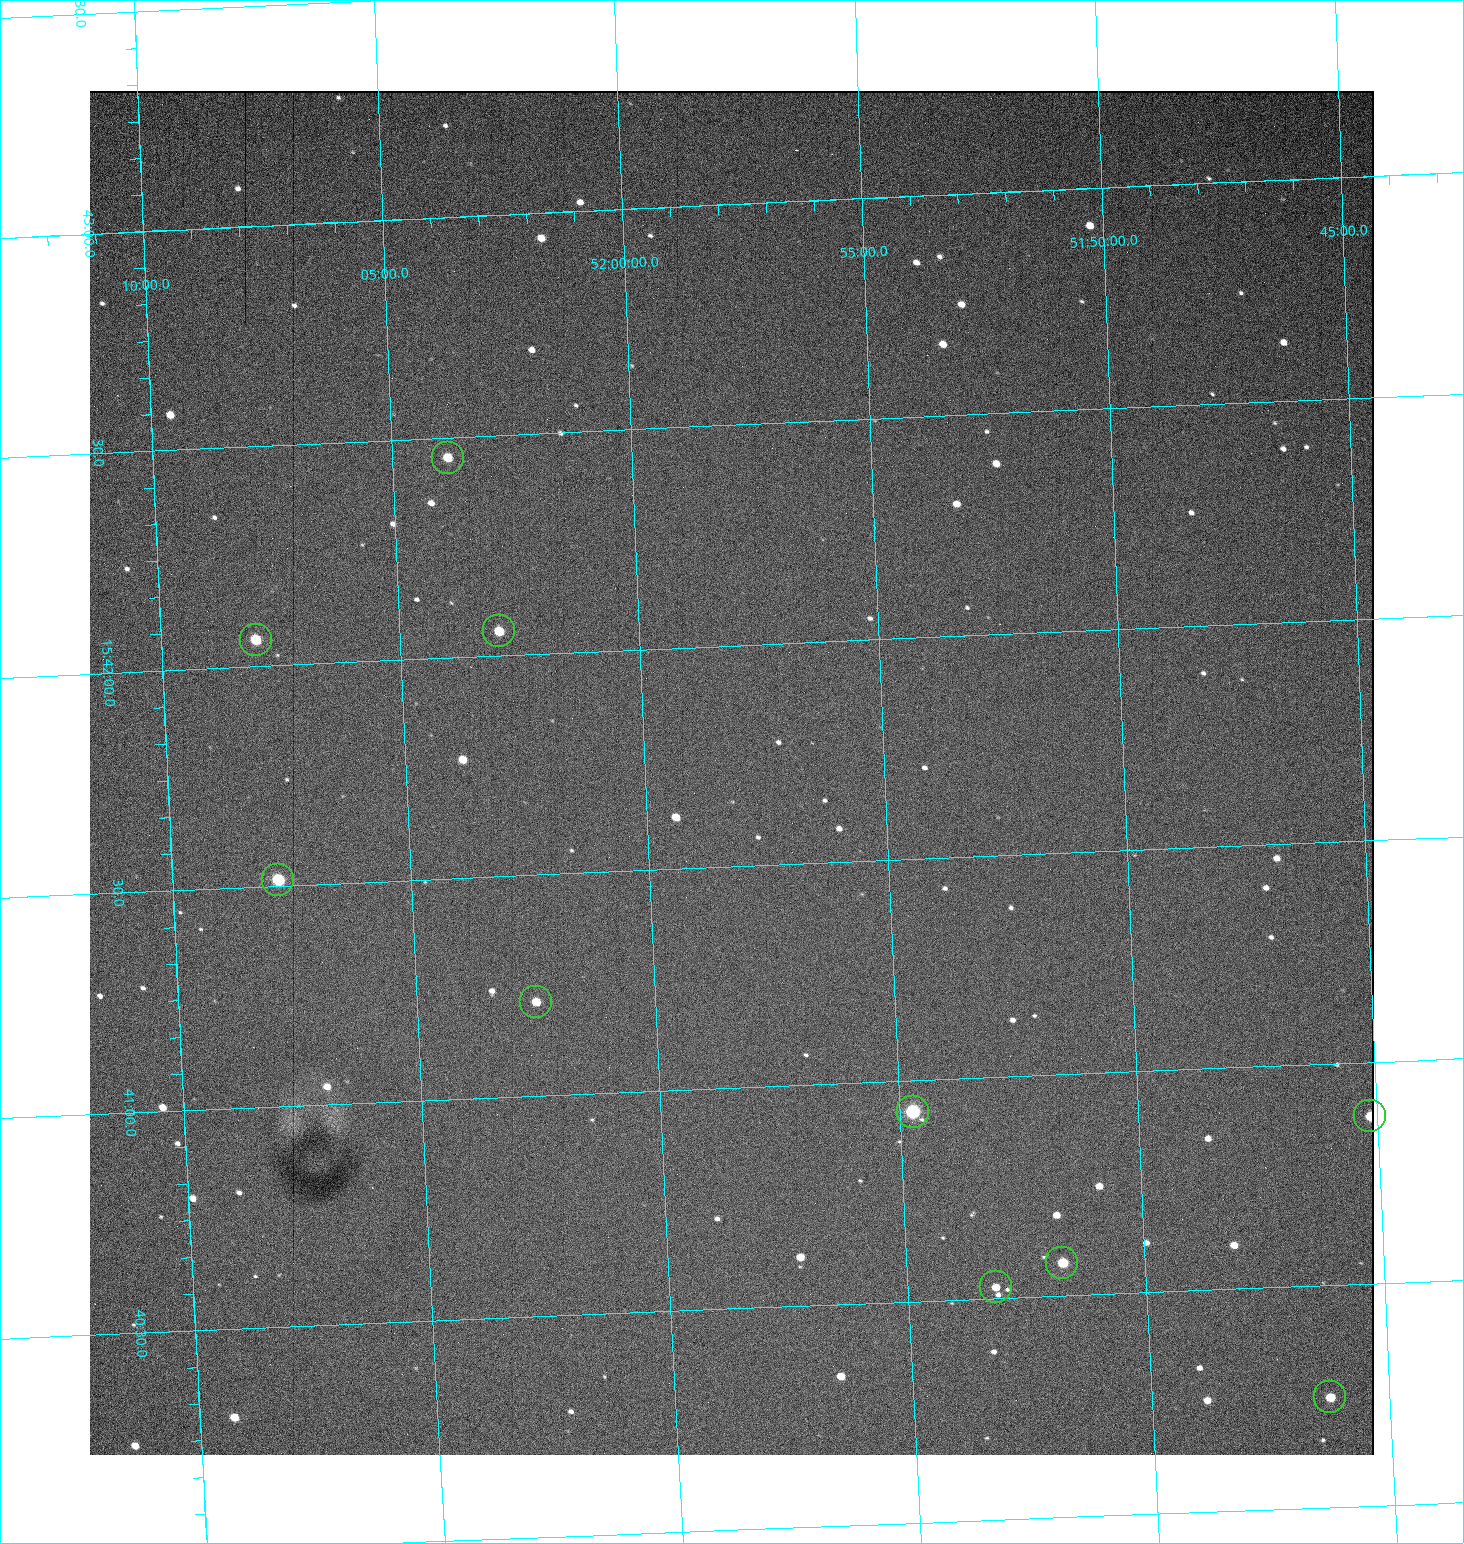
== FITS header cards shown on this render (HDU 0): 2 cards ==
NAXIS1  =                 1284 / length of data axis 1
NAXIS2  =                 1364 / length of data axis 2

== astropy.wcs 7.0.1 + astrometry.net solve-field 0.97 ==
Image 1284 x 1364 px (HDU 0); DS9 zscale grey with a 90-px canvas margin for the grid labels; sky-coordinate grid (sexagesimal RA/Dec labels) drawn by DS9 from the SOLVED WCS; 10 Tycho-2 reference stars matched to detected sources circled (green)
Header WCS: RA---TAN/DEC--TAN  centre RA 15:41:43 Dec +51:58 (235.43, +51.97 deg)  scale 1.26 arcsec/px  FOV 26.9' x 28.5'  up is +93 deg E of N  parity flipped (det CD > 0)
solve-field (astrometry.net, Tycho-2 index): VERIFIED the header's WCS against the Tycho-2 star catalogue (10 matches, 0 conflicts) and refined it, rather than solving blind
Solved WCS: RA---TAN-SIP/DEC--TAN-SIP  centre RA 15:41:43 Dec +51:58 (235.43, +51.97 deg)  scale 1.26 arcsec/px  FOV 26.9' x 28.6'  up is +92 deg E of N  parity flipped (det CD > 0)
The solver's refit moves the header's centre by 1.2 arcsec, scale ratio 0.9999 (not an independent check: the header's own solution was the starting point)
Tycho-2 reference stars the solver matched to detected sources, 10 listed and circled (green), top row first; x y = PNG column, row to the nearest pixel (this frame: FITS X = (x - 90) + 1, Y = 1364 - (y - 91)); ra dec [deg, ICRS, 3 dp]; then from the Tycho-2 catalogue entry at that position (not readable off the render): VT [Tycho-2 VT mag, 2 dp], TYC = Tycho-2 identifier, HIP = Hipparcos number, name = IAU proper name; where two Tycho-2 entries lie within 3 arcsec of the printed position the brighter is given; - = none
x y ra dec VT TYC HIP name
448 458 235.614 +52.064 11.61 3489-1132-1 - -
499 631 235.514 +52.049 11.19 3489-1407-1 - -
256 640 235.515 +52.133 11.12 3489-1380-1 - -
278 880 235.378 +52.130 9.31 3489-1322-1 76850 -
536 1002 235.303 +52.042 11.52 3489-958-1 - -
913 1112 235.232 +51.912 9.59 3489-824-1 - -
1370 1116 235.219 +51.752 10.98 3489-1435-1 - -
1062 1263 235.143 +51.862 10.97 3489-1016-1 - -
996 1287 235.131 +51.886 12.29 3489-908-1 - -
1330 1397 235.062 +51.771 11.53 3489-1453-1 - -